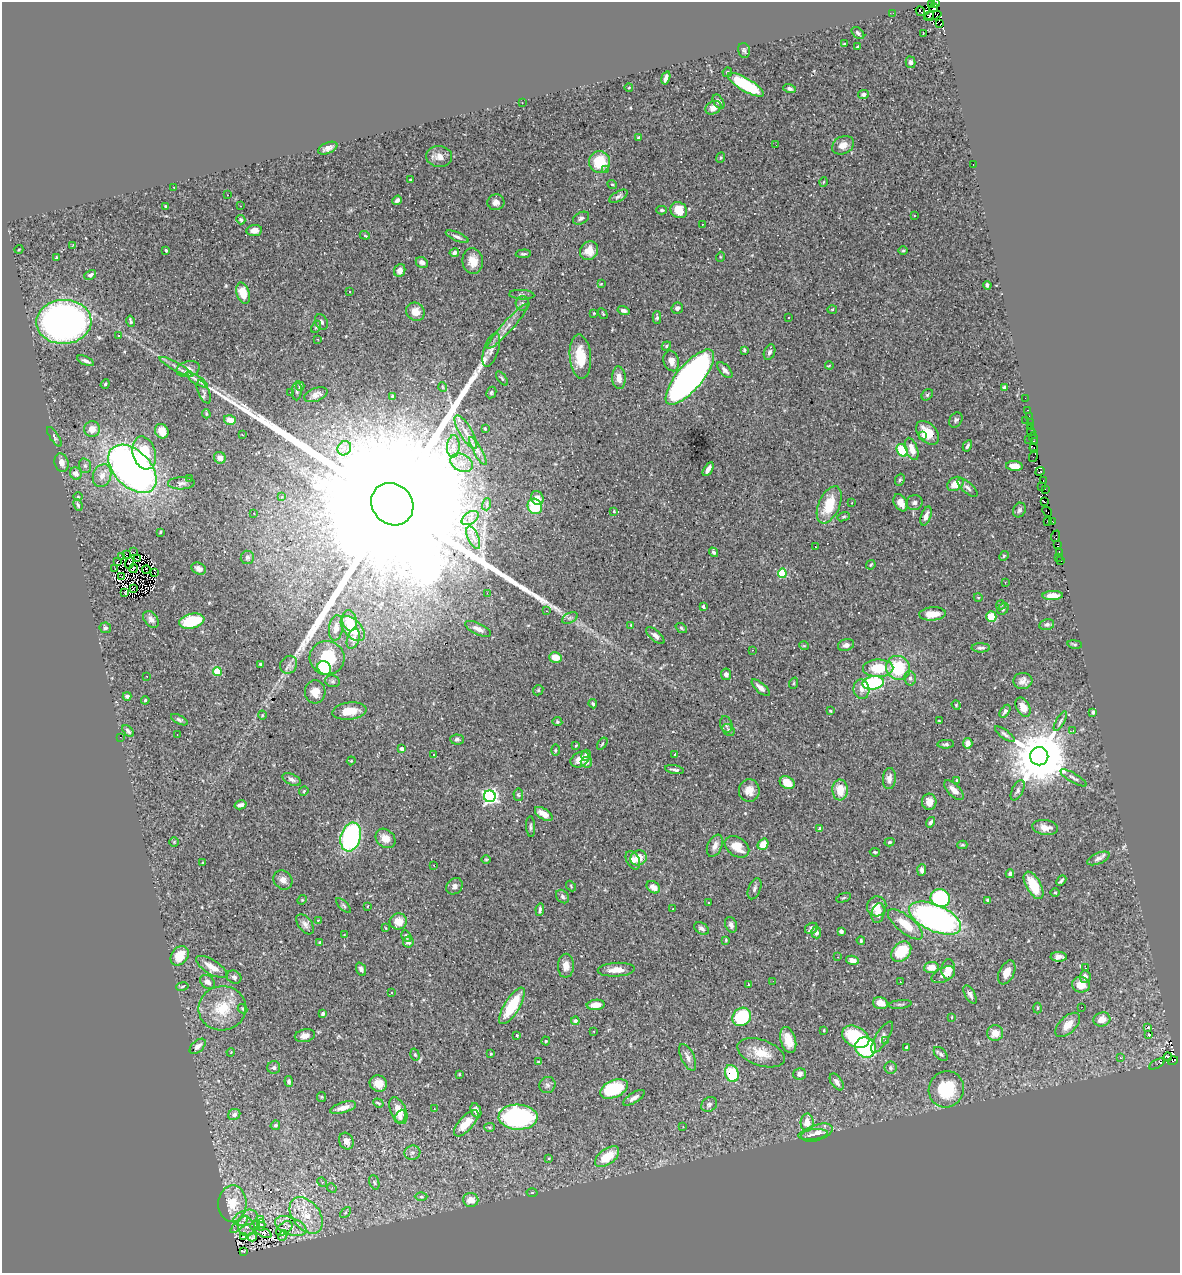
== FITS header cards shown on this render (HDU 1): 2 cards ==
NAXIS1  =                 1178
NAXIS2  =                 1271

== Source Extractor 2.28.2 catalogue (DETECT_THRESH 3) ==
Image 1178 x 1271 px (HDU 1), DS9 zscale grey, 1 PNG px = 1 image px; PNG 1182 x 1275 px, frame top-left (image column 1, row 1271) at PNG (2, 2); each listed source drawn as its Kron ellipse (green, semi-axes under 4 px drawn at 4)
Background 0.459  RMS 0.014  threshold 0.0416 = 3 sigma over >= 5 px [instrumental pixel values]
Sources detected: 493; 11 with non-positive FLUX_AUTO (blend fragments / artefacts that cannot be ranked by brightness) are neither listed nor drawn; the other 482 listed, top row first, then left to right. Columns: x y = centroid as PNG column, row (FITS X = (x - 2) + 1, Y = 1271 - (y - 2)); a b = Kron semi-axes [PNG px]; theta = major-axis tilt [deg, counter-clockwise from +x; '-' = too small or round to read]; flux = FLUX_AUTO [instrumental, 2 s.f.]
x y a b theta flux
936 3 3 2 - 42
931 4 3 2 - 26
934 8 4 3 - 46
920 11 5 3 - 77
893 13 2 2 - 1.4
930 15 4 3 - 240
933 16 9 4 17 360
940 24 3 2 - 73
858 33 7 4 -43 2
923 33 2 2 - 0.77
844 44 3 2 - 0.76
857 47 3 3 - 0.98
744 50 7 6 - 2
910 62 6 5 - 2.3
727 72 5 4 - 1.3
666 78 7 4 73 4.7
746 85 20 6 -30 66
629 87 4 2 - 0.57
790 89 6 4 -15 2.4
863 94 5 4 - 3
719 102 8 5 -58 2.3
522 103 2 2 - 0.57
713 108 8 6 29 7.6
639 138 4 3 - 1.4
776 145 2 2 - 1.3
843 145 11 8 28 7.4
328 148 10 5 24 4.3
439 156 13 10 -7 7.1
721 158 5 4 - 1.2
600 162 11 10 - 32
973 164 2 2 - 1.5
605 169 4 4 - 2.1
410 180 3 2 - 0.83
823 182 5 3 - 0.77
612 185 5 4 - 1.2
174 187 3 2 - 0.66
227 195 2 2 - 1.1
618 196 10 5 29 2.6
397 200 5 3 - 2.1
496 202 8 8 - 4.9
165 206 3 2 - 0.87
240 206 2 2 - 0.54
662 210 5 4 - 1.4
679 210 9 7 -36 18
914 215 2 2 - 0.55
581 218 9 5 28 2.7
241 220 5 3 - 1.4
702 224 3 2 - 0.97
254 230 8 5 7 5.1
365 235 5 3 - 1.1
457 237 12 4 -23 2.8
73 245 4 3 - 0.94
19 249 4 3 - 0.71
166 251 3 3 - 1.5
589 251 10 8 54 11
903 251 5 3 - 1.1
454 253 5 4 - 3.1
523 254 8 4 3 1.6
57 257 3 3 - 1.3
720 257 5 3 - 0.85
473 261 13 10 -82 12
422 262 6 5 - 4.4
400 270 7 5 67 4.9
90 275 6 4 28 2.9
601 284 4 3 - 0.8
987 285 4 3 - 1.7
350 292 3 2 - 0.55
243 293 11 6 -72 17
522 295 12 5 -4 2.5
522 303 7 7 - 2.6
677 308 6 5 - 2.8
832 309 5 3 - 0.8
624 311 6 4 -15 3.2
415 312 9 8 - 9.8
594 313 4 3 - 0.64
603 314 6 3 -57 0.87
657 317 6 3 89 1.4
789 318 3 2 - 1.2
131 321 6 3 -75 1.6
64 322 27 22 3 490
321 322 8 6 -63 2.6
316 327 6 4 64 1.3
507 327 30 5 48 8.7
118 336 3 2 - 2
317 339 3 2 - 0.58
666 346 5 3 - 1.3
491 350 17 7 71 6.3
744 350 4 3 - 1.3
769 352 8 5 69 2.6
580 356 22 10 -85 24
85 361 9 3 -23 2.8
671 361 10 7 -73 6.8
829 365 4 3 - 0.85
176 367 18 3 -29 4
188 369 12 7 15 7.1
725 370 9 5 -47 3.8
690 377 34 12 50 520
502 378 8 4 -53 1.7
619 378 11 7 -86 7.2
197 380 12 4 -32 3.3
105 384 5 4 - 1.2
300 386 4 3 - 1.8
443 387 5 3 - 0.73
1005 387 4 4 - 2.1
297 391 9 5 86 1.7
204 392 12 5 -66 2.9
491 392 6 4 61 1.7
291 393 2 2 - 0.63
316 395 12 6 21 4.8
927 395 6 5 - 1.7
392 396 3 2 - 1
1025 398 2 2 - 3.2
1028 410 3 2 - 7.3
206 414 4 4 - 1.1
1029 416 2 2 - 4.5
230 420 6 4 -17 8.5
956 420 8 6 60 2.3
1026 421 3 2 - 13
1030 422 2 2 - 6.8
1031 426 3 2 - 16
92 429 8 8 - 8.8
485 429 4 3 - 0.92
162 431 7 6 - 9.6
466 432 19 6 -59 8.4
1031 432 4 3 - 5.4
928 433 14 9 -46 18
242 435 2 2 - 0.66
923 436 4 3 - 3
54 437 11 4 -57 1.9
1033 438 6 3 -73 13
1029 439 2 2 - 2.6
1035 442 3 2 - 44
453 446 11 6 87 5.8
967 446 6 3 61 2
344 448 7 6 - 4.7
1034 448 4 3 - 330
912 449 12 6 -71 9.2
902 450 7 5 -57 42
478 451 16 4 -60 3.8
144 453 17 11 -74 33
1033 456 6 2 74 13
220 458 6 5 - 5.5
62 463 9 7 -73 5.1
461 463 12 8 -29 8.4
85 466 7 6 - 2.4
1014 466 8 5 -6 8.5
132 469 29 18 -45 500
708 469 8 4 59 5.4
1040 471 5 3 - 110
76 473 6 6 - 5.3
102 476 12 9 69 8.1
190 478 3 2 - 1
900 480 6 4 66 1.6
1043 481 3 2 - 39
181 483 13 6 2 3.6
955 484 9 6 34 12
1041 487 3 2 - 1.7
968 488 12 5 -41 3.4
1045 489 2 2 - 35
78 497 5 3 - 0.83
282 497 4 4 - 0.73
537 498 7 6 - 5.5
1045 502 3 3 - 120
852 503 3 2 - 1.2
901 503 9 6 -58 7.6
914 503 8 7 - 3
392 504 22 20 -47 220000
487 504 6 4 74 1.4
78 505 6 4 -68 1.7
829 505 20 10 66 27
535 506 8 7 - 32
1019 510 7 6 - 2.1
614 511 3 3 - 1.2
1047 512 6 3 -48 130
254 514 2 2 - 0.56
926 516 10 5 71 5.5
844 517 6 4 19 1.2
470 518 9 6 33 4.3
1047 521 3 2 - 3.8
1052 521 3 2 - 5.2
160 532 3 2 - 0.84
1055 536 6 4 70 11
473 538 12 5 -66 5.4
1058 544 3 3 - 110
815 547 3 3 - 1.8
134 552 2 2 - 0.91
713 552 5 4 - 1.8
1059 553 4 3 - 35
126 554 2 2 - 110
1004 556 5 4 - 1.2
121 557 2 2 - 0.43
247 557 7 6 - 2.1
1058 557 2 2 - 1.5
138 559 3 3 - 0.72
1061 560 2 2 - 8.1
118 561 3 2 - 2
130 563 6 3 68 0.59
871 565 5 3 - 0.88
115 569 2 2 - 0.38
133 569 4 2 - 0.29
199 569 8 5 -25 3.4
146 570 4 2 - 0.67
154 573 2 2 - 1.3
782 573 4 4 - 49
122 576 2 2 - 0.51
1005 582 3 2 - 0.54
133 589 2 2 - 0.82
125 593 3 2 - 1.1
487 593 2 2 - 4.2
1053 595 10 4 1 8.9
978 597 4 3 - 0.75
1001 605 5 4 - 1.2
703 607 4 3 - 3
1003 609 6 5 - 1.4
546 611 3 3 - 0.75
932 614 13 6 4 13
991 617 5 5 - 21
570 618 8 5 24 2.3
151 619 9 6 -51 3.9
192 621 13 7 13 41
350 621 10 7 -78 7.8
631 625 4 3 - 0.89
1047 625 7 5 13 2.8
105 628 6 5 - 2.1
336 628 13 7 82 6.2
353 628 15 8 -48 23
681 628 6 4 -37 1.2
478 629 14 5 -25 5.8
655 635 11 5 -41 3.6
353 639 11 6 73 5.1
1075 644 7 4 -8 1.2
846 645 8 6 18 3.9
804 646 5 3 - 0.72
981 648 9 4 -1 2.9
752 650 3 2 - 0.95
555 657 6 5 - 10
327 658 17 17 - 36
261 664 4 3 - 1.7
289 665 9 8 - 3.8
324 668 7 6 - 52
878 668 15 8 1 26
898 668 12 11 - 44
217 672 4 4 - 36
726 674 6 5 - 3.6
147 676 2 2 - 0.77
910 678 7 5 -77 2.6
332 681 7 5 -14 2.1
1023 681 9 8 - 4.5
794 683 6 3 71 1
873 683 10 6 10 89
761 688 11 5 -42 5.2
861 689 10 8 -80 5.7
538 690 5 4 - 1.2
315 692 11 10 - 9.9
127 696 4 3 - 2.2
145 700 4 3 - 1
593 704 4 3 - 1.7
956 705 5 4 - 0.93
1023 707 10 6 -63 9
349 711 17 8 6 17
830 711 3 3 - 1
1005 711 7 4 55 2
1093 712 4 3 - 1.9
262 715 5 3 - 0.74
179 720 9 4 -28 2.1
939 721 3 2 - 0.69
1060 721 11 4 60 2
557 722 5 4 - 1.3
726 724 8 6 -73 2.3
728 730 7 5 -45 2.1
128 731 7 4 -46 2.3
1073 731 3 3 - 2.3
1005 734 12 4 -36 2.3
177 735 2 2 - 0.51
120 737 2 2 - 0.46
457 739 7 5 -4 2.3
968 743 5 4 - 6
602 744 7 3 54 1
946 744 8 4 4 1.7
576 746 3 2 - 0.86
402 749 4 3 - 7.2
555 750 6 4 89 1.1
434 754 3 3 - 1.5
675 754 3 3 - 1.6
586 755 5 4 - 3.3
1039 756 9 9 - 7200
580 759 10 7 26 10
351 761 4 3 - 0.81
586 762 5 5 - 4
674 770 9 3 -10 2.4
1074 778 15 4 -30 3.2
291 779 9 5 -25 3
889 779 11 6 85 5.4
956 780 4 2 - 0.6
787 783 8 6 -30 14
749 790 11 10 - 8.7
840 790 10 8 -88 15
954 790 12 6 -45 7.2
1018 790 11 5 63 2.8
304 791 5 4 - 1
518 795 6 5 - 1.4
490 796 6 6 - 270
929 802 8 7 - 9.3
241 805 6 4 14 4.2
544 814 10 5 -33 8
930 822 5 4 - 2.3
531 827 10 4 -86 2.1
1045 827 13 7 -9 8.4
820 829 4 3 - 3.1
351 837 14 10 74 130
385 838 11 8 -41 9.1
174 842 4 4 - 0.97
890 842 5 4 - 1.3
763 844 6 5 - 12
962 845 5 4 - 1.4
715 846 12 7 65 5.9
737 847 13 9 -35 14
875 852 5 3 - 0.99
639 858 8 7 - 12
1098 858 12 5 22 3.2
486 859 5 3 - 0.88
633 860 10 6 -63 5
202 863 3 2 - 0.74
434 865 3 2 - 1.4
922 870 6 4 86 3
1010 874 4 3 - 2.7
283 880 10 8 -46 5.6
1061 881 6 3 46 1.7
1034 885 15 7 -60 24
455 886 9 7 44 3.8
571 886 6 3 -48 0.96
653 887 7 5 -37 6.5
754 889 11 6 68 3
1055 893 5 3 - 0.77
562 897 7 6 - 2.6
844 898 8 2 21 0.94
940 898 10 9 - 85
302 900 5 4 - 1
988 900 4 3 - 2.1
708 902 3 2 - 1.7
344 906 10 4 -45 1.8
368 906 3 2 - 0.55
877 906 10 9 - 9.4
540 909 6 2 82 2
673 909 2 2 - 0.61
878 913 10 6 75 7
935 918 28 13 -24 340
318 920 4 3 - 0.84
398 921 8 8 - 11
305 924 11 6 -54 3.9
905 924 21 8 -39 21
731 925 8 5 -71 4
386 928 3 2 - 0.62
701 928 8 5 -32 3.4
811 928 7 5 29 2.8
841 931 4 3 - 2.3
816 932 6 5 - 3.6
344 935 4 3 - 0.78
406 936 6 4 -60 1.8
726 940 4 3 - 0.99
861 940 4 3 - 1.1
320 942 3 3 - 1.6
408 942 5 5 - 3.1
901 952 12 8 47 32
180 956 10 8 54 15
838 957 2 2 - 0.52
1059 957 8 5 1 4.4
852 960 6 4 -13 6.5
566 966 12 8 88 6.9
212 967 17 7 -32 11
931 967 7 5 3 9.6
1086 968 3 2 - 0.7
361 969 7 4 -68 3.3
948 969 10 7 88 9.5
616 970 18 7 3 9.3
1007 972 13 7 64 11
943 975 13 7 27 5.9
234 977 7 6 - 2.7
1085 977 6 5 - 4.8
773 981 2 2 - 0.52
207 982 8 6 -39 5.5
900 982 2 2 - 0.51
748 984 3 2 - 0.63
1081 985 9 7 -9 11
182 986 6 3 10 1
391 992 3 2 - 0.66
970 994 10 5 -60 3.3
880 1003 7 6 - 8.3
900 1004 11 3 7 1.7
596 1005 9 5 6 12
512 1006 21 7 58 39
1082 1007 2 2 - 0.51
222 1008 24 22 8 31
1037 1008 5 3 - 0.94
243 1009 5 4 - 1.2
323 1014 4 3 - 2.1
742 1017 10 8 44 55
952 1017 4 2 - 0.55
1102 1019 8 7 - 9.3
575 1021 4 4 - 3.1
1068 1025 15 8 44 11
1148 1028 4 2 - 5.5
824 1030 3 3 - 0.78
594 1031 3 2 - 0.61
995 1033 8 7 - 10
1148 1034 3 2 - 1.4
305 1036 10 6 13 5.7
517 1036 3 2 - 0.98
856 1037 14 10 -28 57
882 1037 18 6 59 5.6
788 1040 13 7 -74 12
885 1040 3 2 - 1.2
546 1041 4 4 - 0.94
198 1046 9 5 42 4.5
866 1047 11 10 - 85
906 1047 4 4 - 1.8
231 1052 4 3 - 0.78
761 1053 25 12 -19 18
491 1054 3 3 - 0.76
941 1054 8 5 -46 2.2
415 1055 6 4 -73 1.8
688 1057 14 6 -65 5
1168 1057 4 3 - 110
1120 1058 4 3 - 1.3
1173 1061 5 3 - 52
539 1062 4 3 - 1.3
1157 1064 9 3 28 9.2
274 1068 6 6 - 2.8
890 1068 6 6 - 1.9
732 1073 9 6 -68 38
459 1074 4 2 - 0.68
800 1074 6 5 - 3.9
289 1081 5 4 - 2.2
837 1082 9 5 -56 4.4
378 1083 9 8 - 8.9
547 1085 8 7 - 3
614 1089 14 8 24 59
946 1089 18 17 - 42
322 1097 5 4 - 1
634 1098 12 5 32 4.3
378 1103 5 3 - 1.3
709 1105 8 7 - 2.7
343 1108 13 5 17 7.4
434 1109 2 2 - 0.47
398 1110 14 7 -66 14
476 1110 7 5 -69 5.1
234 1114 6 5 - 3.7
400 1117 7 5 66 3
518 1117 19 12 -2 150
466 1123 16 7 48 15
807 1123 9 6 89 11
275 1125 5 4 - 2.4
489 1127 5 4 - 1.4
683 1127 3 2 - 1.2
817 1133 16 8 18 7.4
813 1134 15 5 6 4.1
346 1141 8 7 - 6.2
412 1153 8 7 - 3.3
607 1157 14 7 37 22
549 1158 3 3 - 0.87
322 1182 5 4 - 1.2
374 1182 8 5 -71 1.7
332 1188 5 4 - 1.1
532 1193 5 3 - 0.76
421 1197 6 4 0 1.5
471 1200 8 7 - 10
232 1204 18 14 87 23
345 1212 6 4 45 1.3
306 1215 20 13 -52 27
245 1218 12 7 20 5.1
261 1220 3 2 - 0.64
239 1225 11 4 44 1.8
261 1225 6 4 88 1.6
246 1226 10 8 -77 3.1
255 1226 5 2 - 0.6
291 1226 16 8 -20 9.2
284 1228 9 5 37 1.8
263 1232 9 4 -23 1.6
283 1235 5 4 - 1.8
243 1237 3 3 - 3.9
252 1237 4 2 - 1.1
244 1252 3 2 - 1.6
At the frame edge (FLAGS 8, measured only in part): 1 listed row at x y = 936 3
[11 non-positive-flux detections neither listed nor drawn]